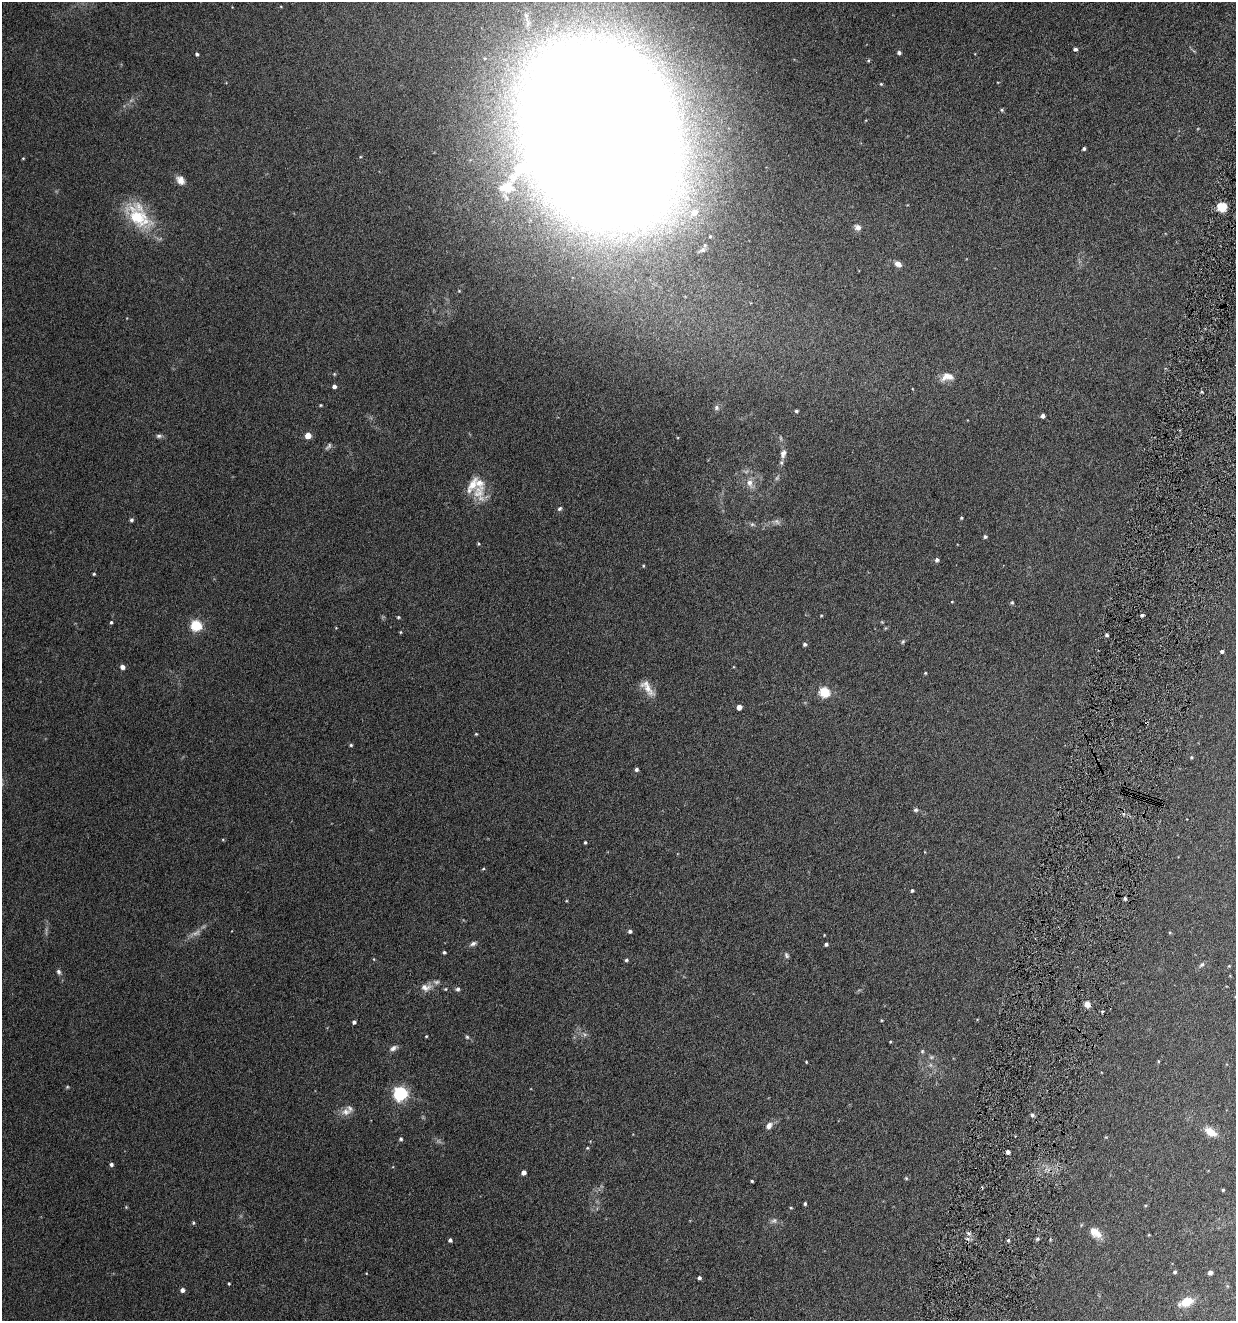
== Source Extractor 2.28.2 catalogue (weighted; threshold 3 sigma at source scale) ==
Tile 10 of 4 x 4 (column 2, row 3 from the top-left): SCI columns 1371-2604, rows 1324-2642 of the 5336 x 5285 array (HDU 1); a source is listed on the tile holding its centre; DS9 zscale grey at full resolution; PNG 1238 x 1323 px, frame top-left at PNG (2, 2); no overlay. Shown black and unused: <1% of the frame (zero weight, under 4 of 8 exposures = <1% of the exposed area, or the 3 px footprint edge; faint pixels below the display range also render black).
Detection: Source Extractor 2.28.2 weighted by HDU 2 'WHT'; one run over the whole footprint, this tile lists its part. Background 0.154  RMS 0.0064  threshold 0.0261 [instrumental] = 3 sigma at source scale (4.09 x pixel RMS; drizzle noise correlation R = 1.36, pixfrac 0.8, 0.05/0.05 arcsec/px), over >= 5 px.
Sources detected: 125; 5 too faint to see at this stretch — not listed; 3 inside a brighter listed object's ellipse — not listed separately; the other 117 listed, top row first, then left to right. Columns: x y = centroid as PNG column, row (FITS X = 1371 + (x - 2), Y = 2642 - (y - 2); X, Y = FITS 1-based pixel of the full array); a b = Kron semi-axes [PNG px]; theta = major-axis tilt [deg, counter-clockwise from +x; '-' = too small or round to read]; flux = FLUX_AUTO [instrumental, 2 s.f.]
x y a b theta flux
1075 49 4 4 - 1.4
899 53 4 4 - 1.4
197 54 4 3 - 1
881 84 4 4 - 0.65
1002 110 5 4 - 0.87
600 135 113 76 -65 6700
1084 149 4 3 - 1.1
23 158 4 3 - 0.48
180 180 12 9 -48 3.9
506 188 21 15 4 13
1222 207 8 7 - 11
694 212 9 9 - 6.8
138 217 41 21 -39 29
858 227 7 7 - 2.4
703 250 10 7 28 2.1
898 264 8 6 -30 2.9
459 291 4 4 - 0.47
334 374 5 4 - 0.61
947 377 17 9 9 5.7
334 386 4 4 - 2.2
320 405 4 3 - 0.57
716 408 7 6 - 1.4
796 411 4 4 - 1.1
1043 416 4 4 - 2.2
159 436 8 5 6 1.4
308 436 4 4 - 8.7
783 453 13 8 74 3.5
749 483 11 9 -61 4
478 492 27 17 -81 12
560 509 7 5 44 1
961 518 4 4 - 0.69
131 520 5 4 - 1.1
777 521 10 6 -52 1.5
752 524 6 5 - 1
985 536 4 3 - 1.1
478 544 4 4 - 0.65
937 560 4 4 - 1.6
643 566 4 3 - 0.53
94 574 3 3 - 0.67
952 602 4 3 - 0.4
1012 603 5 4 - 0.83
821 615 4 3 - 0.51
1142 615 3 3 - 1.3
398 617 4 3 - 0.67
111 622 4 3 - 0.81
196 625 5 5 - 54
400 632 5 3 - 0.53
1107 635 3 3 - 1.3
903 642 7 4 69 0.79
805 644 4 4 - 1.4
1222 651 4 3 - 1.4
122 667 5 4 - 3.1
925 673 3 3 - 0.52
647 688 25 9 -53 6.4
824 692 5 5 - 44
739 707 4 4 - 3.8
476 734 4 4 - 0.55
351 745 4 4 - 0.75
1191 757 4 3 - 0.65
636 769 4 4 - 1.3
916 810 6 5 - 1.1
585 842 4 3 - 0.66
483 869 4 3 - 0.62
912 890 4 3 - 0.86
1125 898 4 3 - 1.1
630 931 4 4 - 1.2
473 944 8 6 25 1.6
826 944 4 4 - 1.2
444 952 4 3 - 0.97
787 955 8 5 -61 1.2
626 960 4 3 - 1
1202 965 9 5 44 1.3
1229 966 4 3 - 0.53
59 972 7 5 -58 1.4
426 987 16 10 -1 4.5
445 989 4 4 - 0.57
458 989 6 5 - 1.2
1087 1005 5 5 - 5.7
881 1020 4 3 - 0.49
354 1022 4 3 - 1.3
426 1036 3 2 - 0.48
467 1037 5 5 - 0.78
393 1048 11 6 35 2.1
922 1051 6 5 - 0.86
1158 1061 4 3 - 0.5
806 1062 3 2 - 0.48
400 1093 6 6 - 130
346 1112 13 11 10 4.6
1032 1115 5 4 - 1.1
769 1126 9 7 55 3.1
1211 1132 15 8 -31 6.1
1106 1137 4 4 - 0.5
401 1139 5 5 - 1
587 1148 4 3 - 0.57
1008 1152 4 3 - 2
111 1164 4 4 - 1.4
524 1172 4 4 - 3
906 1178 5 4 - 0.73
752 1181 3 3 - 0.7
1223 1190 3 3 - 0.65
805 1204 3 3 - 0.97
1145 1205 4 3 - 0.53
126 1207 4 4 - 0.53
791 1208 4 3 - 0.46
774 1221 8 7 - 1.6
194 1223 4 4 - 0.7
968 1233 6 4 -45 1.2
1098 1234 12 10 -48 5
1037 1239 4 4 - 0.91
450 1240 4 4 - 1.4
1008 1240 5 4 - 0.92
1175 1272 4 4 - 0.98
1210 1272 4 4 - 2.3
699 1278 4 4 - 1.3
229 1284 3 3 - 0.6
182 1290 4 4 - 2.3
1186 1302 18 10 23 9.2
Overlapping masked pixels (flux is a lower limit): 1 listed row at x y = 1087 1005
Isophote crosses this tile's border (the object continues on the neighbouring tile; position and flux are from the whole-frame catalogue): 1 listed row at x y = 600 135